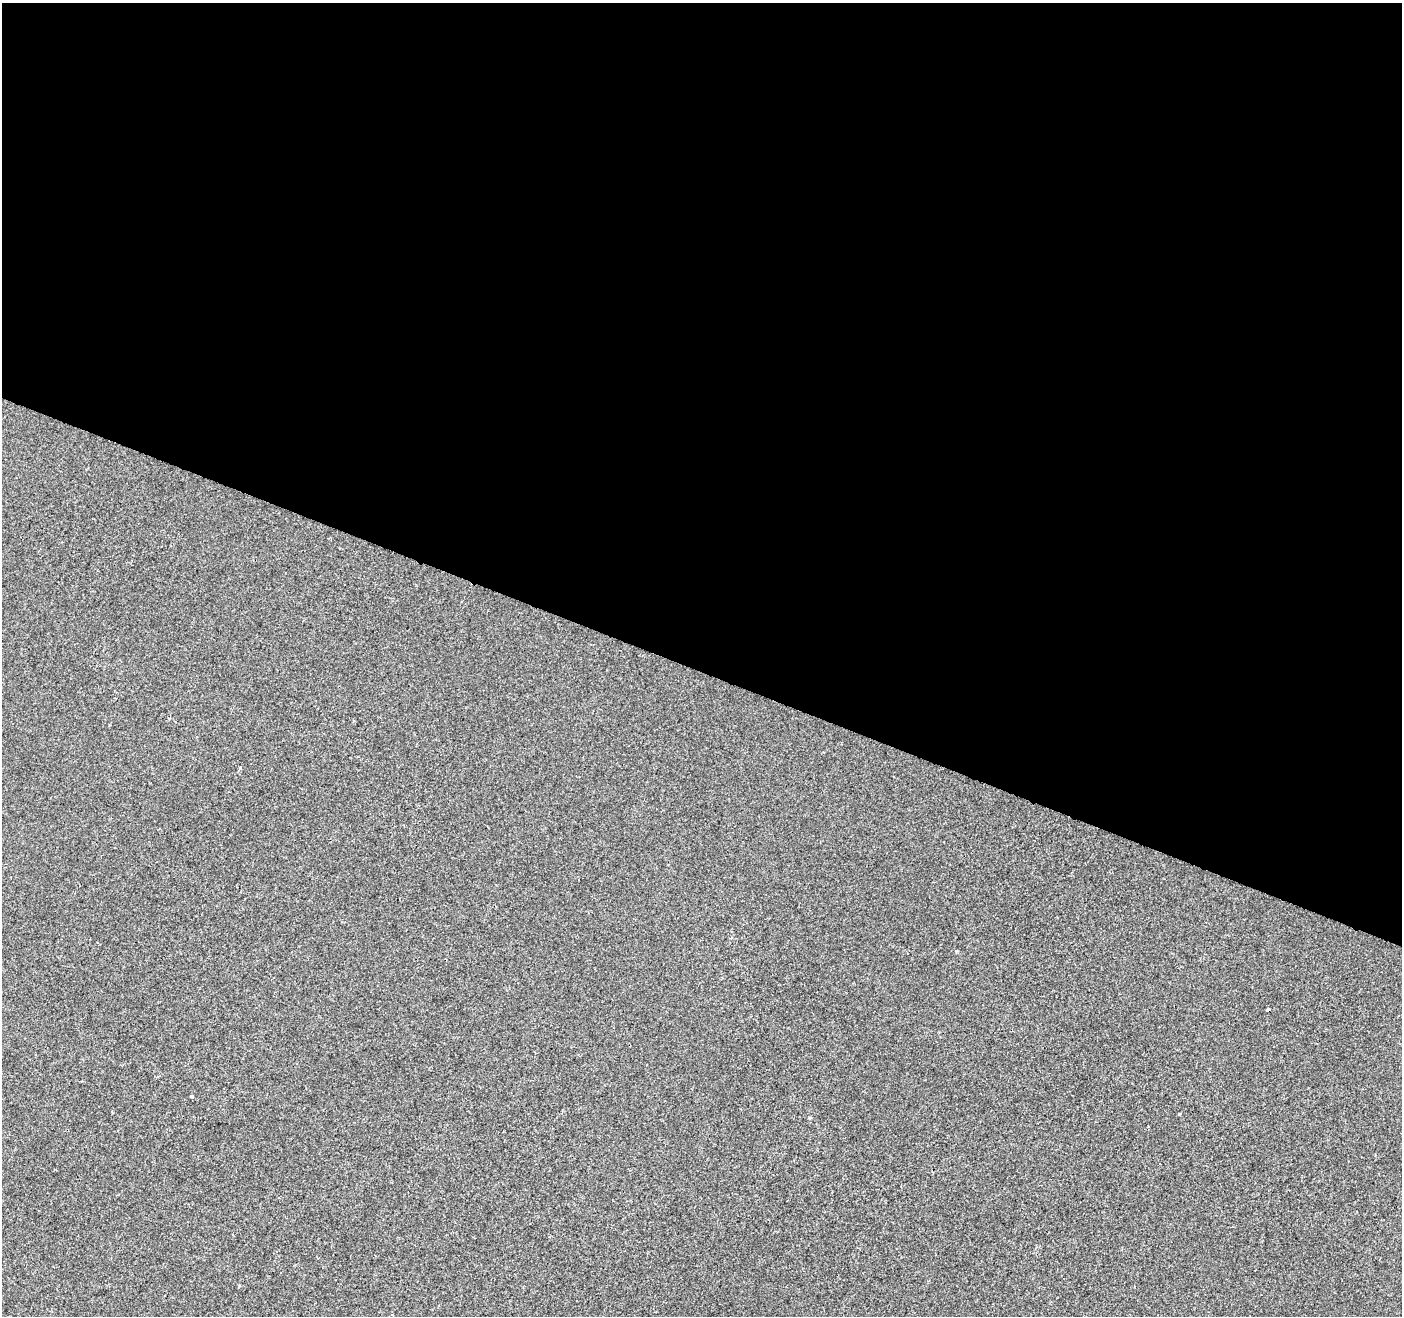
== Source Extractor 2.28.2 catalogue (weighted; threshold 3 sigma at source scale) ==
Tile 3 of 4 x 4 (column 3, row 1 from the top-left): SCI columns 2803-4202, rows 4150-5463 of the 5616 x 5741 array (HDU 1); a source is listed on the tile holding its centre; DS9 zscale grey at full resolution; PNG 1404 x 1318 px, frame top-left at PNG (2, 3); no overlay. Shown black and unused: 51% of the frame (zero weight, under 2 of 3 exposures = <1% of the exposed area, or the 3 px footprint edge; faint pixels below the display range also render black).
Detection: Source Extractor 2.28.2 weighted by HDU 2 'WHT'; one run over the whole footprint, this tile lists its part. Background 0.00143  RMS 0.0049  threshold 0.0218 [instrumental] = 3 sigma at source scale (4.5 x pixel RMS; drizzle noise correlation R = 1.50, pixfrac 1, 0.0396/0.0396 arcsec/px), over >= 5 px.
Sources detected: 5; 1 cosmic-ray / hot-pixel residue — not listed; the other 4 listed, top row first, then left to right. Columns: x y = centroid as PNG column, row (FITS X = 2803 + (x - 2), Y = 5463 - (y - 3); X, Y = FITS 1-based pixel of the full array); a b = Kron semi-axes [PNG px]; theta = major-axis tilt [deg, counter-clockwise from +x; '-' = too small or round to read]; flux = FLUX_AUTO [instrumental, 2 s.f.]
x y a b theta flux
241 768 4 2 - 0.45
956 951 4 4 - 0.93
192 1096 4 3 - 2.2
1179 1114 3 3 - 6.1